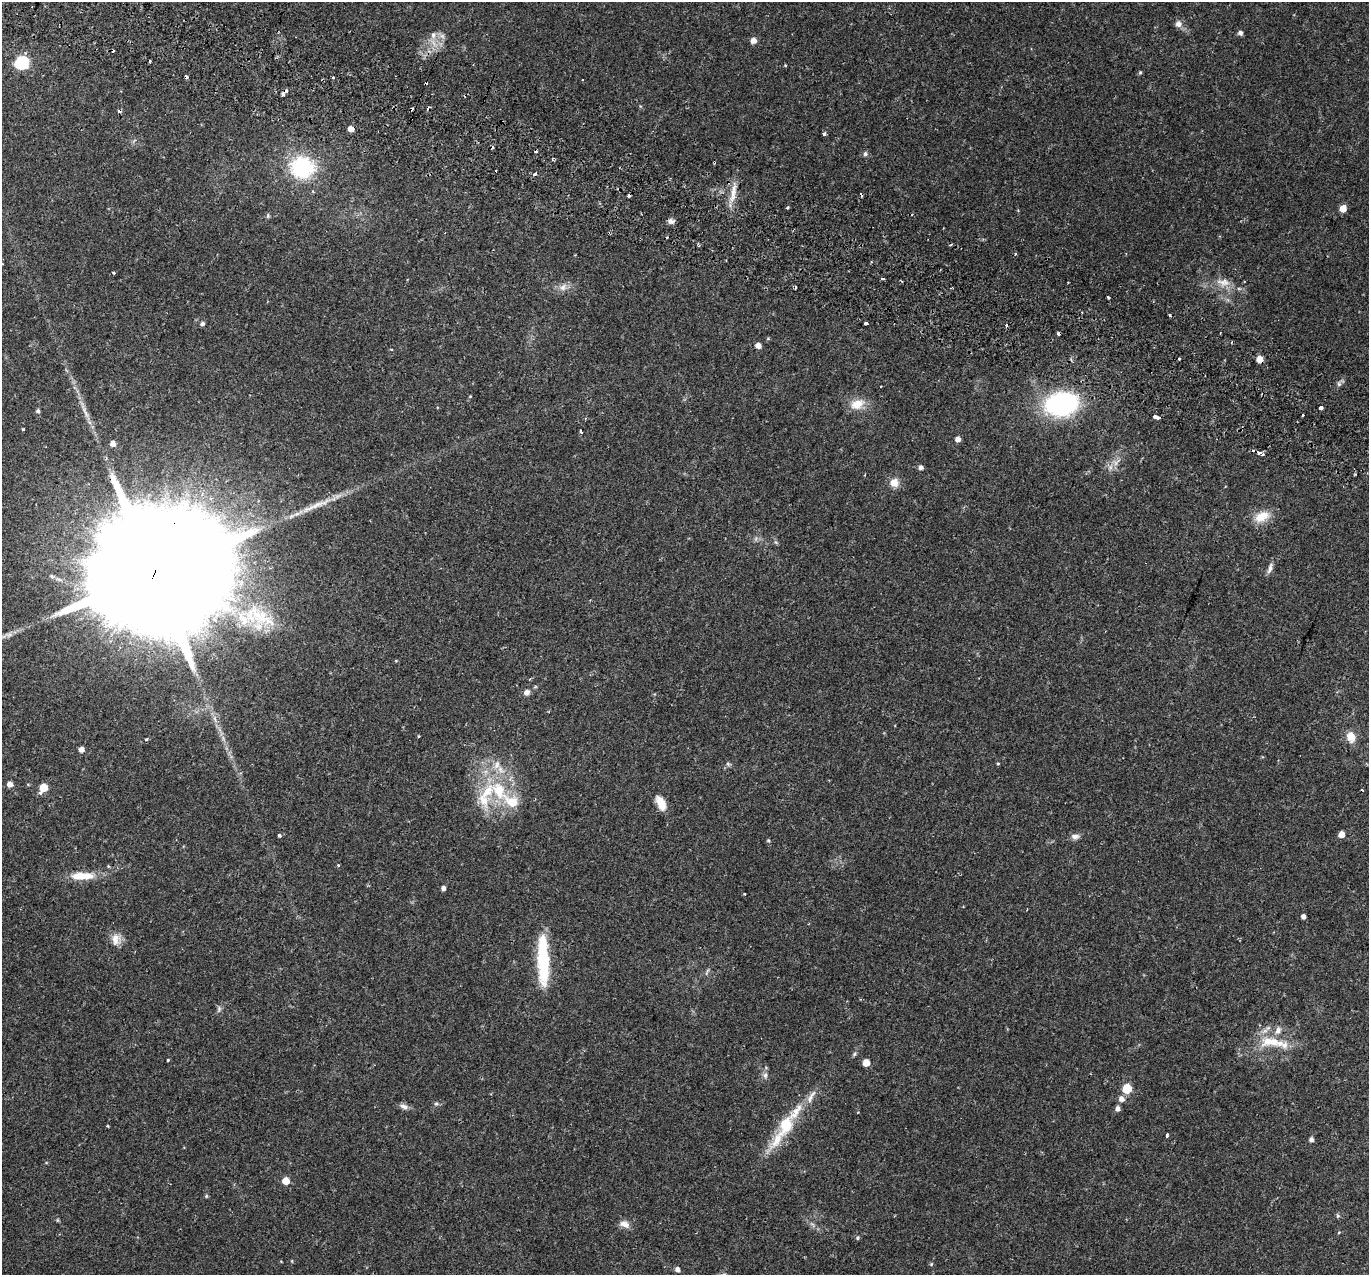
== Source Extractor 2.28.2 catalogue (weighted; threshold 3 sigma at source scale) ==
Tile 11 of 4 x 4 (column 3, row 3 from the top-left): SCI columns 2805-4171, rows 1570-2842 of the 5617 x 5745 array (HDU 1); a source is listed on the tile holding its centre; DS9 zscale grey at full resolution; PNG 1371 x 1277 px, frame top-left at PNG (2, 2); no overlay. Shown black and unused: <1% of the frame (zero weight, under 2 of 3 exposures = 5% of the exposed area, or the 3 px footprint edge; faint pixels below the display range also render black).
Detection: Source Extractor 2.28.2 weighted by HDU 2 'WHT'; one run over the whole footprint, this tile lists its part. Background 0.0342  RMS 0.0038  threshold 0.0171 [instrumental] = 3 sigma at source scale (4.5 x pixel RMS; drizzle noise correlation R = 1.50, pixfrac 1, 0.0396/0.0396 arcsec/px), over >= 5 px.
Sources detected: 138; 2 too faint to see at this stretch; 1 inside a brighter object's white glare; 23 cosmic-ray / hot-pixel residue — not listed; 10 inside a brighter listed object's ellipse — not listed separately; the other 102 listed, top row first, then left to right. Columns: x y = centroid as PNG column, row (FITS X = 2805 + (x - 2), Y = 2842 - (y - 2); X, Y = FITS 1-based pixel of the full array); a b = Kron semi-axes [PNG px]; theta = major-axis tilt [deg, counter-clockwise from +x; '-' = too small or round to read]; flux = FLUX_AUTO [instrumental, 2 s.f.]
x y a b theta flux
1178 24 9 8 - 1.9
1240 33 5 5 - 1.2
433 35 10 7 72 2
442 36 8 6 -44 1.3
753 40 5 5 - 2.8
150 62 3 3 - 1.4
22 63 13 12 - 14
785 65 4 3 - 0.29
1140 72 5 4 - 0.48
333 78 3 3 - 1.5
583 79 3 3 - 0.99
351 129 5 4 - 2.8
824 134 3 3 - 2
865 154 6 5 - 0.92
553 160 4 3 - 0.58
302 168 9 8 - 120
535 174 3 3 - 1.7
733 192 28 7 84 4.8
787 207 4 3 - 0.51
1343 208 5 5 - 5
268 216 7 5 84 0.59
671 221 8 6 1 1.3
699 245 4 3 - 0.43
883 278 3 3 - 1.5
1223 282 19 10 -9 4.1
563 287 12 8 53 2.2
1108 297 3 3 - 1
202 323 5 4 - 0.9
866 323 3 3 - 0.97
1006 325 3 3 - 2.4
758 345 5 4 - 2.3
1179 359 3 3 - 0.68
1260 359 5 5 - 5.5
1339 384 5 5 - 0.76
470 396 4 3 - 0.28
857 404 21 12 22 5.3
1061 404 28 18 10 68
1321 408 4 4 - 1.5
38 411 5 5 - 0.64
85 411 28 5 -65 3.6
1302 415 3 3 - 1.9
1156 417 6 3 -16 6.1
23 429 3 3 - 0.4
958 439 5 5 - 2
113 444 4 4 - 2.2
1259 452 4 3 - 2.1
1263 454 4 3 - 0.89
921 467 5 5 - 1.2
894 483 10 10 - 3.4
317 505 46 7 21 7.7
1262 516 23 13 24 6.1
1270 568 15 5 76 1.6
154 574 76 27 67 34000
258 616 58 26 -21 27
526 692 6 5 - 2
418 736 3 3 - 0.46
1351 737 15 11 -72 4
147 739 4 3 - 0.56
81 749 5 5 - 2
728 764 6 4 -19 0.57
998 764 5 3 - 0.32
9 784 5 5 - 2.2
43 788 5 5 - 10
499 790 31 19 -59 20
1362 790 3 2 - 0.84
40 793 4 4 - 1.1
661 803 18 9 -62 5
1341 834 5 5 - 3.8
279 835 3 3 - 2.1
1075 836 11 7 4 1.6
768 841 5 4 - 0.52
108 866 5 3 - 0.34
82 876 32 10 1 7.5
443 888 4 4 - 1.4
744 894 3 2 - 0.49
1303 916 5 4 - 1.3
116 939 16 11 89 3.5
543 964 49 15 -89 20
219 1009 10 5 77 1
1268 1041 23 14 26 8.6
854 1054 6 5 - 0.63
168 1060 3 3 - 0.57
866 1063 5 5 - 5.4
765 1075 8 6 74 1.2
1127 1089 6 5 - 15
811 1097 24 6 62 3
1121 1099 7 6 - 1.9
436 1104 7 6 - 0.74
404 1106 12 6 -21 1.6
1118 1109 5 5 - 1.6
786 1125 13 9 71 13
1167 1135 4 3 - 1.1
1311 1139 5 4 - 1.3
777 1140 38 12 57 9.9
286 1181 5 5 - 5.8
206 1196 5 4 - 0.48
1338 1216 6 4 -18 0.51
624 1224 14 9 -20 2.5
858 1238 5 5 - 0.61
292 1261 5 3 - 0.3
931 1264 5 5 - 0.43
677 1269 5 5 - 1.5
Overlapping masked pixels (flux is a lower limit): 2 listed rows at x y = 1260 359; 154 574